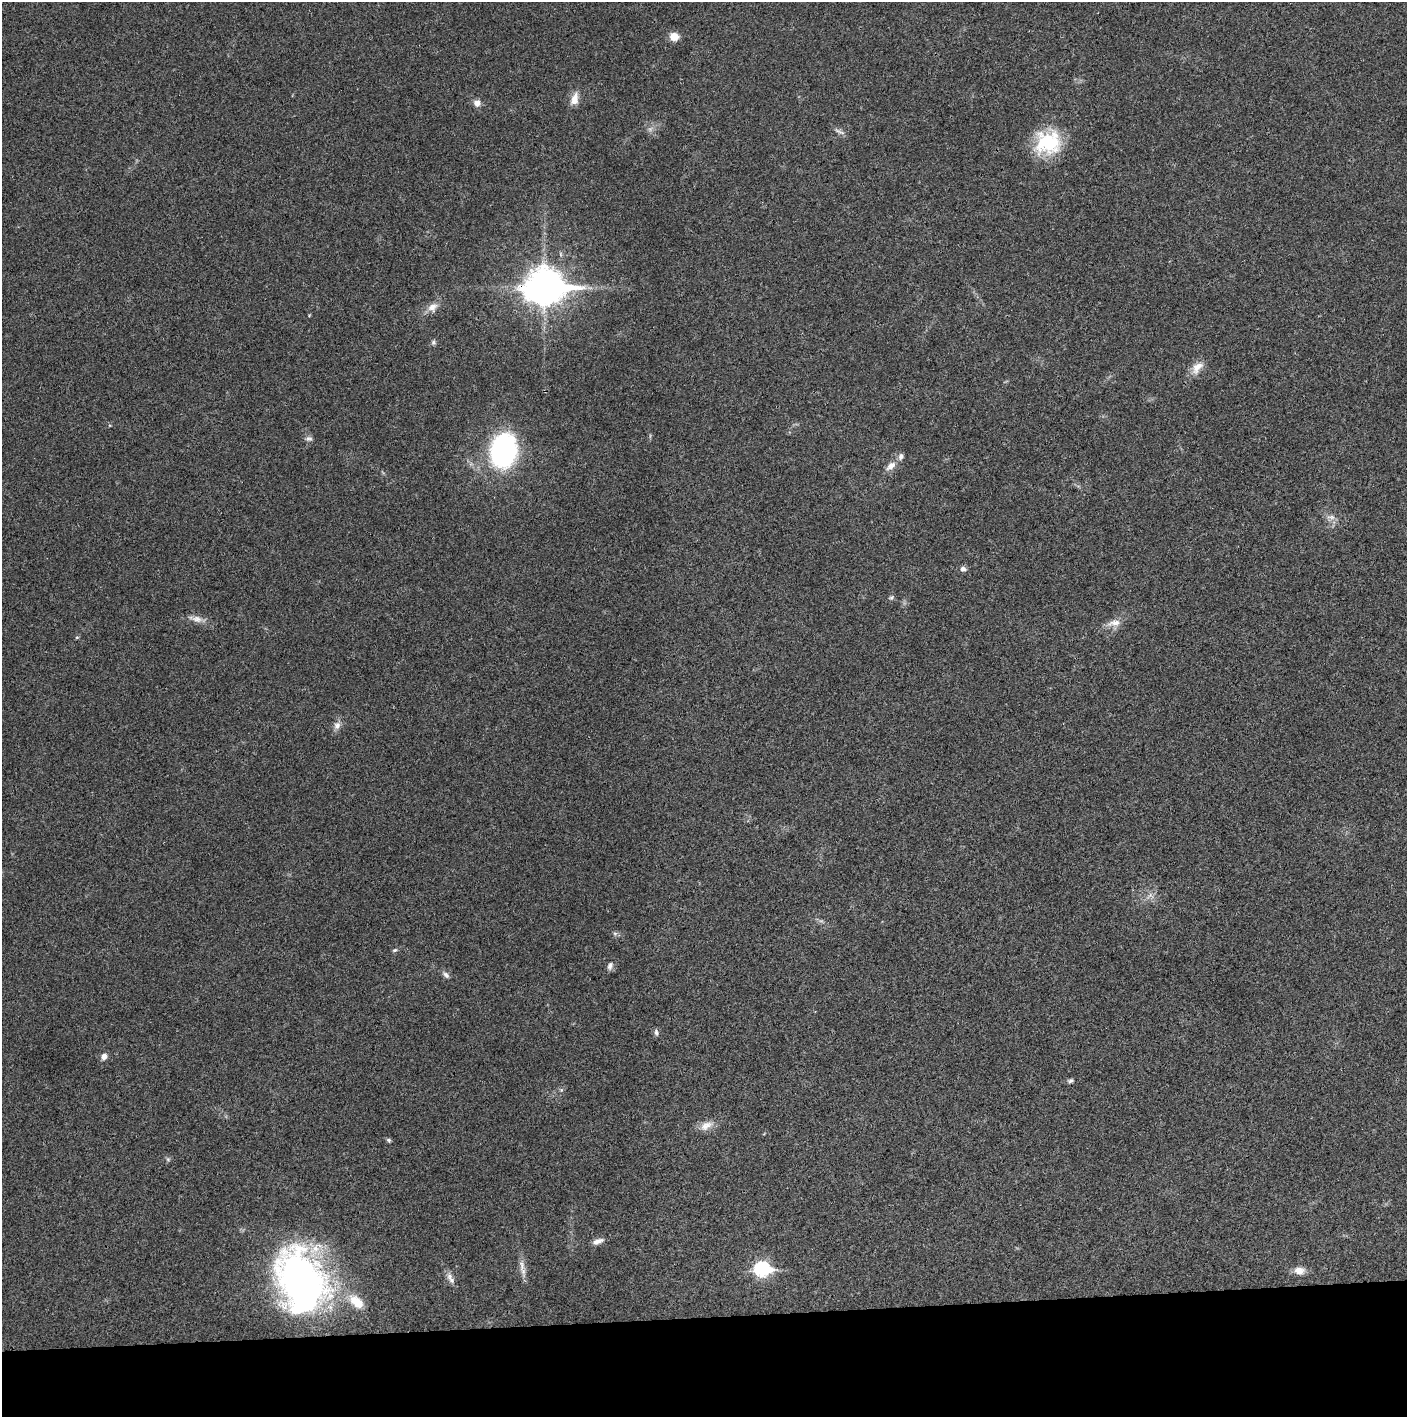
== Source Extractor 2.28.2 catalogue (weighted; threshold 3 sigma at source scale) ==
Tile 8 of 3 x 3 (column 2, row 3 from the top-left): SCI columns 1409-2813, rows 1-1415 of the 4219 x 4245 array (HDU 1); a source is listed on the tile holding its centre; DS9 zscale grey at full resolution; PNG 1409 x 1419 px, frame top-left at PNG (2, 2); no overlay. Shown black and unused: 7% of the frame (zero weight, under 3 of 4 exposures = <1% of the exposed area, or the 3 px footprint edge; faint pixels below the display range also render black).
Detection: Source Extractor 2.28.2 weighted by HDU 2 'WHT'; one run over the whole footprint, this tile lists its part. Background 0.0193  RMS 0.0041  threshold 0.0185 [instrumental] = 3 sigma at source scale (4.5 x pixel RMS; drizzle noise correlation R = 1.50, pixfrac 1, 0.05/0.05 arcsec/px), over >= 5 px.
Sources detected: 40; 1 inside a brighter object's white glare — not listed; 2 inside a brighter listed object's ellipse — not listed separately; the other 37 listed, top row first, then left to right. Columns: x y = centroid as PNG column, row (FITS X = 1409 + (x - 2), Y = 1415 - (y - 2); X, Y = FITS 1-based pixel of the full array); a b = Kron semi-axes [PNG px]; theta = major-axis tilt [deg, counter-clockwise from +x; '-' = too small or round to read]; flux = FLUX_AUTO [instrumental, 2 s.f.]
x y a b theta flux
674 37 9 8 - 4.4
574 99 17 9 74 3.9
477 103 8 8 - 2.2
840 132 18 3 -24 1.1
1048 143 31 28 21 23
544 287 15 11 1 850
432 307 14 10 38 3.4
433 342 7 6 - 0.85
1197 367 20 11 51 4.5
309 439 9 6 -7 1.2
504 451 27 21 82 82
891 466 15 8 44 3.2
1331 517 13 6 -8 1.9
963 569 7 6 - 1.4
892 597 7 6 - 0.84
197 619 16 9 -14 3
1114 623 19 9 7 3.5
77 637 6 3 18 0.44
337 725 11 9 61 2.3
615 933 6 4 18 0.73
395 950 6 5 - 0.67
610 966 11 7 71 1.6
446 975 10 6 -46 1.4
656 1032 8 6 -82 1.1
104 1056 9 7 70 1.7
1070 1081 7 5 32 0.86
561 1090 6 4 72 0.59
706 1126 19 10 30 3.8
388 1140 6 5 - 0.7
168 1159 6 5 - 0.7
598 1241 15 6 19 2.2
522 1265 18 7 -84 3
762 1269 8 7 - 69
1299 1271 13 10 -4 3.4
449 1276 10 8 -78 2
300 1280 70 47 -57 140
356 1302 23 13 -41 7
Overlapping masked pixels (flux is a lower limit): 1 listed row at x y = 544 287